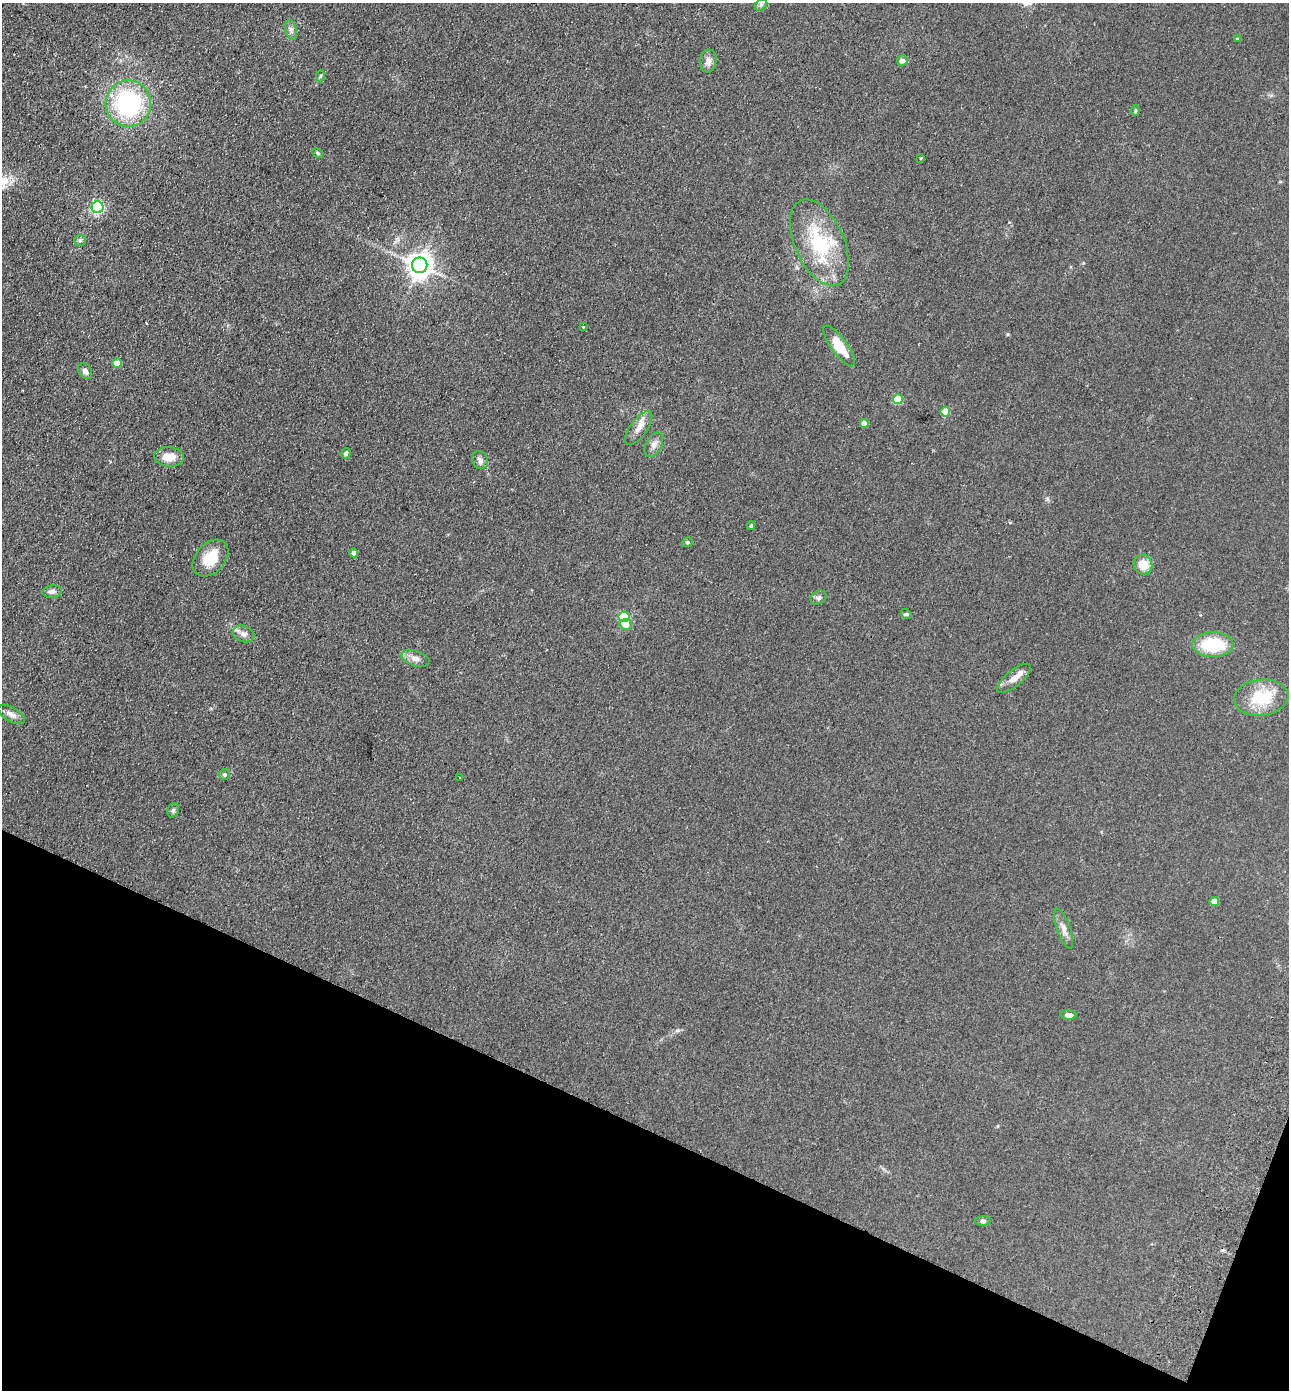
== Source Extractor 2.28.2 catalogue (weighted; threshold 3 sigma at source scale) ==
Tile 15 of 4 x 4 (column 3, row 4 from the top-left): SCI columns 2771-4057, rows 26-1413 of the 5672 x 5603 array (HDU 1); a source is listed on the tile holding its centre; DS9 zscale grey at full resolution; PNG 1291 x 1392 px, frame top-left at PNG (2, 3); each listed source drawn as its Kron ellipse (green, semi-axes under 4 px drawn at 4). Shown black and unused: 20% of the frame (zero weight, under 2 of 3 exposures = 3% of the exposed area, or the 3 px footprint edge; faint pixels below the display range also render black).
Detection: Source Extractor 2.28.2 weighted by HDU 2 'WHT'; one run over the whole footprint, this tile lists its part. Background 0.105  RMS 0.01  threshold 0.0471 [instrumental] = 3 sigma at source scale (4.5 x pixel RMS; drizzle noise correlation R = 1.50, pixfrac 1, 0.05/0.05 arcsec/px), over >= 5 px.
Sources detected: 51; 2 inside a brighter listed object's ellipse — not listed separately; the other 49 listed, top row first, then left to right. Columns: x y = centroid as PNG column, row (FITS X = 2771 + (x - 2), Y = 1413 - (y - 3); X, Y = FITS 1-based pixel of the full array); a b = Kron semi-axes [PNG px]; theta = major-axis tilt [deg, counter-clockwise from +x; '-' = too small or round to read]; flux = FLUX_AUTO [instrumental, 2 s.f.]
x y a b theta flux
761 5 7 5 45 2.4
291 30 10 6 -75 3.6
1238 39 4 3 - 2.3
902 60 5 5 - 5.2
708 61 11 8 81 6.1
321 76 6 4 88 1.4
128 103 23 22 - 130
1135 111 5 4 - 1.2
318 153 6 4 -28 1.7
921 158 3 3 - 0.76
98 207 6 6 - 170
80 240 6 5 - 2
819 243 46 24 -66 68
420 265 8 7 - 1100
583 327 3 2 - 1.1
839 346 24 8 -54 25
117 363 5 4 - 13
85 371 8 6 -54 3.7
898 399 5 5 - 38
945 412 5 4 - 22
864 423 4 4 - 14
639 428 20 8 54 9
654 445 13 8 61 5.5
346 453 5 4 - 2.2
169 457 15 9 -4 15
480 460 9 7 -66 4.3
751 526 4 4 - 1.6
687 542 6 4 20 1.4
354 553 4 4 - 5.2
211 558 21 14 47 24
1143 565 10 9 - 16
52 592 10 6 5 3.7
818 598 8 6 30 2.9
906 614 6 4 -38 1.5
624 617 5 5 - 73
626 624 6 5 - 9.7
243 634 11 8 -19 5.3
1213 645 21 12 0 49
415 658 14 7 -17 6.6
1014 678 20 8 39 10
1261 698 27 18 6 40
11 715 15 7 -29 5.7
224 774 5 5 - 1.8
460 778 3 2 - 1.4
173 810 7 5 69 2.1
1214 901 4 4 - 15
1064 929 21 6 -71 6.9
1069 1015 8 4 -3 5.9
983 1221 8 5 1 2.3